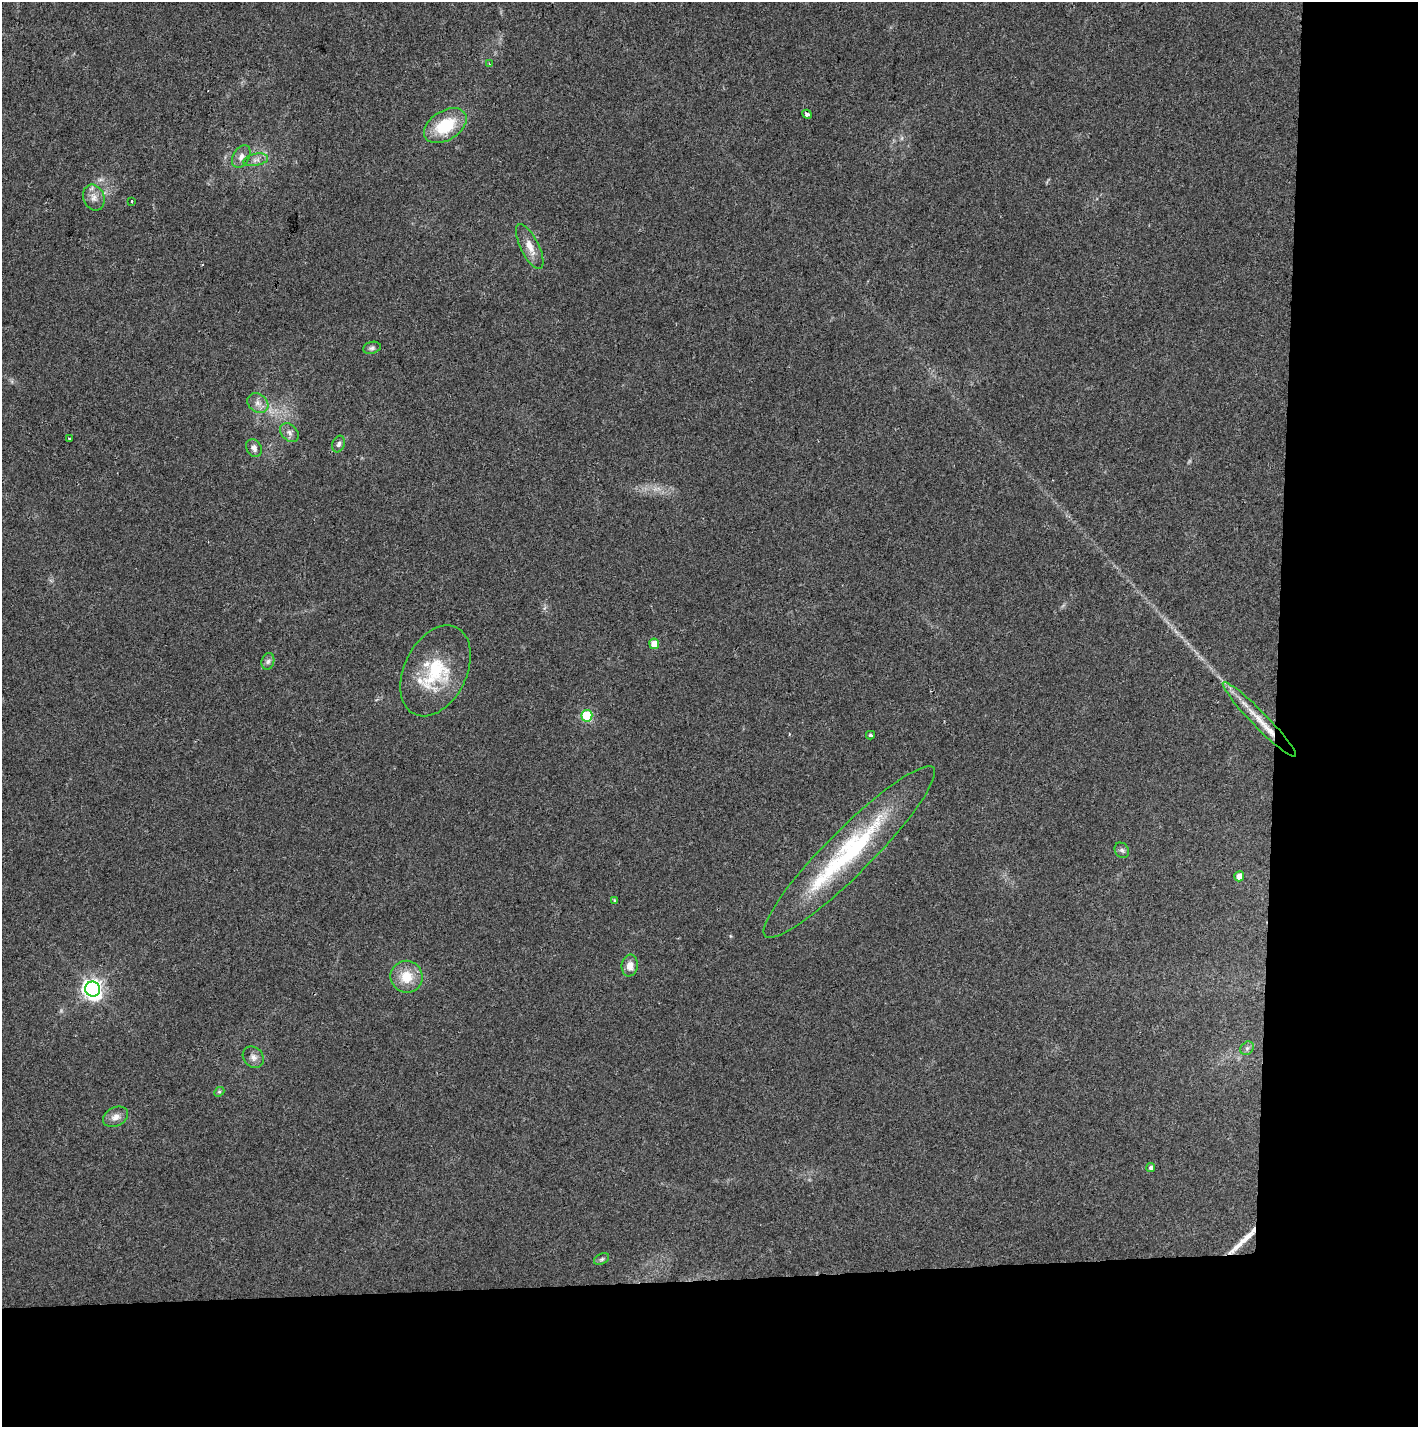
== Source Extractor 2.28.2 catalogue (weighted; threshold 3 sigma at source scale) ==
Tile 9 of 3 x 3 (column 3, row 3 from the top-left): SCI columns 2840-4255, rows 116-1540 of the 4255 x 4507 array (HDU 1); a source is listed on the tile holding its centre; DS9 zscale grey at full resolution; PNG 1420 x 1429 px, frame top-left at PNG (2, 2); each listed source drawn as its Kron ellipse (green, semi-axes under 4 px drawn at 4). Shown black and unused: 19% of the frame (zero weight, under 2 of 3 exposures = <1% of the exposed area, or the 3 px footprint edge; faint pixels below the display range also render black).
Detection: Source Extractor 2.28.2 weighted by HDU 2 'WHT'; one run over the whole footprint, this tile lists its part. Background 0.0524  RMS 0.0071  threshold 0.0318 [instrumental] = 3 sigma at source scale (4.5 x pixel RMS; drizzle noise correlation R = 1.50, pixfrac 1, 0.0396/0.0396 arcsec/px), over >= 5 px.
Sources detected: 36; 1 long thin detection or spike segment (spike, bleed or trail) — neither listed nor drawn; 2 inside a brighter listed object's ellipse — not listed separately; the other 33 listed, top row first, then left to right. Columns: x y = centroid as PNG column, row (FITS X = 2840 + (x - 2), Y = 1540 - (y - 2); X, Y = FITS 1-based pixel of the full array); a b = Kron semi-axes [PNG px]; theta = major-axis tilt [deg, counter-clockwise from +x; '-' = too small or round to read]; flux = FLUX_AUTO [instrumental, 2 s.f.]
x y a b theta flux
489 64 4 3 - 0.82
807 114 5 4 - 2.1
445 126 23 14 32 31
241 157 12 8 60 4
256 160 12 6 11 3.3
94 198 13 10 -67 5.6
132 201 3 3 - 1.4
530 246 24 9 -64 9.1
372 348 9 6 14 1.9
258 403 11 9 -38 4.7
289 433 11 7 -47 3.3
69 438 3 2 - 1.2
339 444 8 6 67 2
254 448 9 7 -60 3.3
654 644 5 5 - 8
268 661 8 6 73 2.2
436 671 48 31 64 48
587 716 6 5 - 39
1259 719 51 8 -46 17
870 735 4 3 - 1.3
1122 850 8 6 -52 1.9
849 852 119 22 45 110
1239 876 5 5 - 6.3
614 900 3 3 - 0.84
630 966 11 8 82 6
407 977 16 16 - 16
93 989 7 7 - 380
1247 1048 7 6 - 1.8
253 1057 11 9 -48 4
219 1092 5 4 - 1
115 1117 13 9 27 5
1151 1168 5 4 - 2
602 1259 8 5 27 1.5